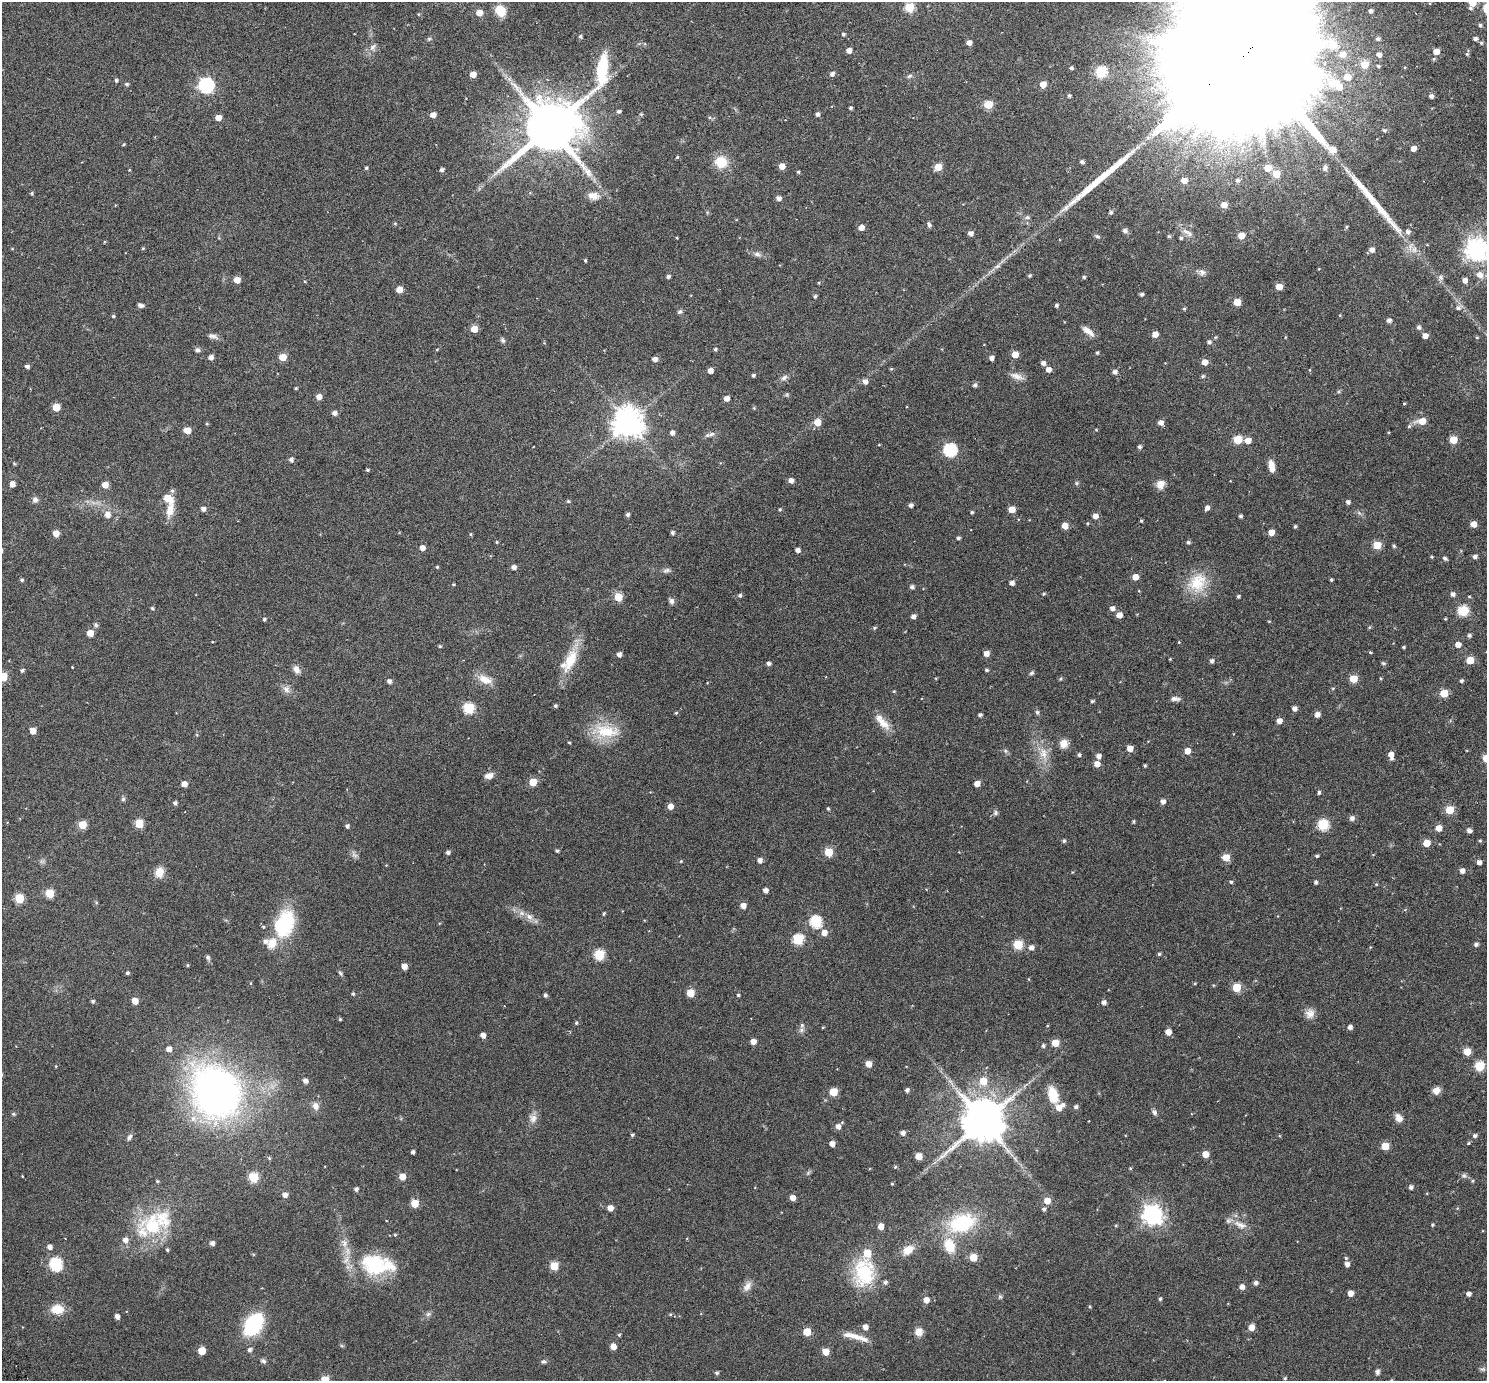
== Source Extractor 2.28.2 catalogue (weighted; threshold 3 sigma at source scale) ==
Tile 10 of 4 x 4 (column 2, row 3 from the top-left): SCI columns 1552-3036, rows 1587-2965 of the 6069 x 6069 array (HDU 1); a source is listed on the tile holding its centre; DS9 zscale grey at full resolution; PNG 1489 x 1383 px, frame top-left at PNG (2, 2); no overlay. Shown black and unused: <1% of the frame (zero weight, under 3 of 6 exposures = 3% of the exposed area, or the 3 px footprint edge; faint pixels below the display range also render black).
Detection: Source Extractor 2.28.2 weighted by HDU 2 'WHT'; one run over the whole footprint, this tile lists its part. Background 0.032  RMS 0.0083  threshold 0.0339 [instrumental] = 3 sigma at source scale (4.09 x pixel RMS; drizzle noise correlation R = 1.36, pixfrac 0.8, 0.05/0.05 arcsec/px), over >= 5 px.
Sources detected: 475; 2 long thin detections or spike segments (spike, bleed or trail) — not listed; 12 inside a brighter listed object's ellipse — not listed separately; the other 461 listed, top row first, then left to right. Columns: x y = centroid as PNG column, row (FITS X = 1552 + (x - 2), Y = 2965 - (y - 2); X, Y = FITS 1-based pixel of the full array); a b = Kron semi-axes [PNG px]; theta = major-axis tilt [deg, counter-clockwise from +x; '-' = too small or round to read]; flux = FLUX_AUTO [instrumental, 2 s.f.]
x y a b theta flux
1472 3 6 5 - 12
909 7 5 5 - 26
500 11 12 10 -48 11
1370 11 4 3 - 1.8
479 13 5 5 - 7.8
419 14 5 3 - 0.55
1480 25 4 4 - 1.2
843 34 4 4 - 1.2
580 36 5 4 - 1.2
429 39 6 5 - 1
1378 39 4 4 - 1.6
1475 39 5 4 - 2.2
969 43 5 4 - 3.3
1481 43 5 4 - 1
373 47 10 7 52 2.8
849 50 4 4 - 4.5
1436 51 5 4 - 6.5
1343 54 6 6 - 6.3
1467 54 5 5 - 0.87
1246 55 129 27 38 120000
1379 55 4 4 - 2.8
1434 59 5 4 - 0.88
1364 64 5 5 - 14
1378 66 4 3 - 0.76
1071 68 3 3 - 1.2
1101 72 6 5 - 45
473 74 5 4 - 6.4
832 74 5 5 - 2.2
910 76 8 5 27 1.3
1347 77 6 6 - 6.8
116 80 4 4 - 1.2
127 84 5 4 - 1.2
1043 84 5 5 - 8.1
206 85 7 6 - 160
1069 95 4 4 - 1.1
1431 96 4 4 - 2.5
988 104 5 5 - 19
850 108 3 3 - 1.1
619 111 5 4 - 1.4
817 114 4 4 - 2
433 115 5 4 - 5.2
218 118 5 4 - 6.1
550 127 28 15 46 4200
1384 130 6 4 -4 0.93
124 144 4 3 - 0.6
1413 148 4 4 - 4.5
677 157 4 3 - 0.75
721 162 13 13 - 14
1082 162 5 4 - 1.7
782 166 5 4 - 6.9
938 167 5 5 - 13
366 168 4 4 - 0.88
1268 168 5 5 - 9.4
1325 168 9 6 77 1.9
129 170 4 3 - 0.45
442 170 5 4 - 1.7
798 172 4 4 - 0.83
1276 174 5 5 - 11
1184 180 5 4 - 7.3
1237 180 5 5 - 1.8
32 193 5 4 - 0.86
593 196 15 9 -8 6.3
779 198 5 5 - 2.8
1224 205 5 5 - 7
1111 212 5 4 - 1.4
1027 217 6 6 - 1.8
395 223 4 4 - 0.72
929 225 7 4 -69 1.7
861 227 5 5 - 4.6
1346 227 4 4 - 0.81
1125 230 5 5 - 2.3
1185 231 12 6 -26 3.3
1408 232 6 6 - 2.3
970 233 5 4 - 3.3
1241 235 5 5 - 8.7
1169 236 4 4 - 1
677 238 3 2 - 0.57
1181 238 4 4 - 1.1
143 248 4 4 - 0.63
1477 249 8 8 - 460
1372 250 5 5 - 3.4
757 254 10 7 -22 2.5
585 260 4 3 - 0.85
1202 272 9 8 - 2.6
1029 275 4 4 - 0.98
1479 275 7 7 - 4.7
668 276 4 3 - 1.6
1084 277 4 3 - 1.1
1440 277 7 7 - 2
237 280 5 5 - 7.5
1465 280 4 4 - 3.4
305 281 4 3 - 0.52
819 283 4 3 - 0.58
1279 287 5 4 - 8.2
399 289 5 5 - 8.8
1141 294 4 4 - 1.4
815 296 4 4 - 1.2
1237 302 5 5 - 13
140 305 6 5 - 1.8
1056 305 4 4 - 1.1
1458 308 7 6 - 2.1
1184 309 5 4 - 0.89
680 312 6 5 - 1.4
1340 315 4 3 - 0.54
113 316 4 4 - 0.87
1389 320 5 4 - 2.4
1419 327 5 4 - 1.8
474 329 5 5 - 10
1088 331 17 7 -38 4.6
1155 334 5 4 - 5.5
213 336 12 6 -15 2.6
1425 336 5 4 - 4.6
1215 337 4 4 - 0.74
1286 337 4 3 - 0.46
1477 337 5 3 - 0.58
503 340 7 5 -61 1.3
1209 342 5 5 - 1.7
437 349 5 3 - 0.58
715 349 4 3 - 1.2
197 350 6 5 - 1.7
1097 353 4 3 - 0.95
1015 354 5 5 - 8.2
211 357 5 4 - 3.1
283 357 5 5 - 12
991 358 4 4 - 2.7
655 359 5 4 - 3.5
1205 362 5 5 - 6.4
1043 363 5 4 - 2.6
27 366 4 4 - 2
1048 369 5 5 - 3.9
710 370 4 4 - 4.4
1309 370 4 3 - 0.47
1115 372 5 4 - 2.5
753 375 4 4 - 1.2
1017 376 19 7 -17 4.4
1203 376 5 4 - 1
784 378 10 6 38 2.2
865 382 5 5 - 3.1
975 385 6 5 - 1.6
296 388 3 3 - 0.74
1339 391 5 4 - 0.87
787 394 6 4 19 0.88
319 397 5 5 - 4.8
727 398 4 4 - 4.3
1404 404 5 3 - 0.58
56 407 5 5 - 13
754 408 4 4 - 0.69
334 413 5 5 - 2.7
1422 421 7 5 6 9.7
817 422 5 5 - 8.8
628 423 9 9 - 1000
1161 423 5 5 - 3.4
207 424 5 3 - 0.59
1409 426 5 5 - 1.1
187 430 6 5 - 8.4
1096 430 5 3 - 0.54
672 433 5 5 - 2.7
712 434 10 6 20 2.4
1238 440 5 5 - 21
1248 440 5 5 - 6.1
1453 440 5 5 - 17
1140 447 4 4 - 1.6
950 450 6 6 - 85
291 459 5 4 - 2.2
1271 466 12 6 -81 6.5
367 470 4 3 - 1
791 480 5 5 - 3.3
1077 483 6 4 -90 0.9
12 484 5 4 - 4.2
1160 484 10 9 - 5.3
105 485 5 5 - 6.3
168 498 11 7 -41 9.2
35 500 7 7 - 2.2
568 501 5 4 - 0.91
1348 502 4 4 - 1.9
911 505 5 4 - 2.1
1207 508 6 4 55 2.8
203 509 5 4 - 3
780 509 5 4 - 0.8
1012 509 5 5 - 8.2
170 510 21 10 76 8.3
972 512 3 3 - 0.93
628 514 4 4 - 1.8
107 515 6 6 - 5
1095 516 5 4 - 4.3
1240 516 4 3 - 1.4
1141 521 4 3 - 0.8
1087 523 4 3 - 0.71
1474 524 5 4 - 6.6
1065 526 5 5 - 7
1295 526 4 3 - 0.94
1271 532 5 4 - 6.8
56 533 5 5 - 6.5
672 533 4 4 - 1.6
470 534 4 4 - 0.78
958 538 4 3 - 1.3
497 542 4 3 - 0.66
1188 542 5 4 - 1.3
1377 545 5 5 - 17
1394 546 5 4 - 0.93
422 548 5 5 - 4.2
797 550 4 4 - 3
1475 556 5 4 - 2.2
1432 557 4 4 - 0.71
1445 558 6 5 - 1.4
437 567 4 4 - 0.7
514 567 5 4 - 2.6
666 570 11 6 15 1.9
1135 577 5 5 - 6.5
22 580 4 4 - 1.1
1331 580 3 3 - 1
1012 583 4 4 - 2.9
1197 583 28 22 54 21
453 584 4 3 - 0.6
912 587 4 4 - 2
1044 594 5 4 - 0.76
1453 594 5 5 - 2.5
740 595 5 5 - 1.3
1238 596 3 3 - 1.1
1469 596 4 3 - 0.67
618 597 5 5 - 17
671 601 8 6 -75 1.9
152 608 4 3 - 0.94
1112 608 5 5 - 2.8
1463 611 6 5 - 42
1119 615 5 4 - 5.9
913 616 4 4 - 2.6
264 619 4 4 - 1.1
1445 619 5 3 - 0.58
96 625 6 5 - 1.2
874 628 5 4 - 0.99
90 633 5 5 - 7.7
1469 635 5 4 - 1.5
1179 642 5 3 - 0.54
1458 644 5 4 - 5
440 646 4 3 - 0.8
1404 647 3 3 - 0.78
1370 652 4 4 - 0.66
986 653 5 5 - 4.8
619 654 4 4 - 2.8
570 660 32 13 66 18
1470 660 5 5 - 13
1211 661 5 4 - 1.9
769 663 4 4 - 1.8
1383 663 6 4 5 0.96
296 669 10 7 -68 3.9
22 670 5 4 - 1.3
986 670 4 3 - 1.1
1032 673 7 4 39 1.1
3 677 5 5 - 20
1381 678 4 3 - 0.64
485 679 19 10 -26 7.8
1060 679 5 4 - 0.83
1353 679 5 5 - 16
389 681 5 4 - 2.3
1461 681 5 4 - 1.2
1333 688 5 3 - 0.65
286 689 11 8 -37 3.3
894 691 4 3 - 0.55
1444 693 5 5 - 15
1175 699 12 6 -4 2.5
1092 701 4 4 - 0.95
555 706 4 4 - 1.3
469 708 6 6 - 47
1294 708 5 4 - 3.1
1037 712 5 5 - 1.4
676 713 4 4 - 0.76
1317 714 5 5 - 3.7
980 715 4 3 - 1.6
1279 721 5 4 - 4.3
883 723 22 11 -44 7.8
33 731 5 5 - 6
607 731 36 17 -7 22
569 742 4 3 - 0.56
1064 744 8 8 - 6.8
1130 748 5 4 - 5.9
1005 751 6 4 -89 1.1
1187 751 5 5 - 6.2
1043 753 17 11 -86 8.8
1079 755 4 4 - 1.3
1391 755 7 5 -79 5.2
1098 756 5 5 - 3.1
1097 764 5 5 - 5.3
1145 765 4 3 - 0.8
489 776 10 7 16 4.2
533 782 5 5 - 14
977 783 5 4 - 5.4
184 784 4 4 - 4.8
1319 792 4 4 - 1.3
123 799 6 5 - 1.2
1163 802 5 4 - 3.3
175 803 4 4 - 1.6
670 806 5 5 - 5.1
828 808 4 3 - 0.89
1450 810 5 5 - 19
995 813 7 5 90 1.3
1352 818 7 7 - 2.1
1134 821 5 3 - 0.72
139 823 5 5 - 19
82 825 5 5 - 14
1323 825 6 5 - 49
347 826 4 4 - 1.6
1439 828 5 5 - 6.9
1469 830 6 5 - 2.3
1064 841 4 4 - 1.2
1480 841 4 3 - 0.79
1427 843 5 5 - 11
557 851 4 4 - 1.1
448 852 4 4 - 1.8
829 852 5 5 - 19
354 855 10 5 -27 2
1317 856 4 3 - 0.98
1226 857 6 5 - 8.4
760 860 5 4 - 2.9
681 861 5 3 - 0.56
1479 862 4 4 - 2.7
1462 871 5 4 - 3.3
159 872 9 8 - 9.5
1231 882 4 4 - 0.94
1316 882 4 4 - 1.3
1376 884 5 4 - 0.69
765 890 4 4 - 3.1
50 893 5 5 - 22
19 898 5 5 - 25
743 906 5 5 - 4.9
604 913 4 3 - 0.92
529 917 10 7 -39 3.7
816 922 6 6 - 56
285 924 30 19 67 46
824 932 6 6 - 4.9
798 939 6 6 - 39
1476 944 4 4 - 1.9
1018 945 5 5 - 28
1031 948 5 5 - 3.3
1159 954 4 4 - 1
599 955 6 5 - 40
208 957 6 5 - 1.4
188 965 5 3 - 0.6
404 966 5 4 - 5.3
127 973 4 3 - 1
340 973 7 4 -59 1.2
250 983 5 3 - 0.49
1195 983 4 3 - 0.64
1236 987 5 5 - 21
690 993 5 5 - 15
353 994 5 4 - 1.1
545 995 4 4 - 1.5
738 995 4 3 - 1
93 1001 4 4 - 1.3
135 1001 5 5 - 6.8
1104 1002 5 5 - 2.5
1310 1014 13 11 55 4.9
340 1019 4 4 - 0.83
576 1023 4 4 - 0.92
1350 1027 4 4 - 2.6
801 1030 7 6 - 2
1168 1032 5 4 - 6.6
483 1035 4 4 - 3.9
753 1041 4 4 - 5.5
1055 1043 5 5 - 14
1043 1046 5 4 - 1.3
169 1049 5 5 - 3.5
1467 1052 5 5 - 12
868 1064 5 5 - 6.7
1480 1066 5 5 - 32
305 1081 5 4 - 2.8
983 1081 6 6 - 12
907 1090 4 4 - 2.1
217 1091 44 36 -55 350
1436 1091 9 8 - 4.1
833 1092 5 5 - 17
1053 1095 17 10 -75 15
1063 1105 6 6 - 2.2
315 1106 11 9 -80 4
1076 1107 5 4 - 1.7
1154 1112 8 6 -47 1.7
13 1114 5 4 - 0.83
533 1118 12 10 -87 4.2
1399 1118 11 8 -53 4.1
193 1119 9 7 87 3.8
983 1121 12 12 - 2700
838 1126 5 5 - 3.9
903 1133 5 4 - 3
632 1135 4 4 - 1
1475 1136 5 4 - 1.8
129 1137 8 5 61 1.8
1468 1143 5 4 - 0.83
832 1144 4 4 - 4.1
1385 1146 5 5 - 15
413 1152 4 3 - 1.7
1205 1154 5 5 - 8.5
919 1156 5 5 - 8.1
269 1158 5 4 - 0.79
895 1167 5 4 - 0.88
1130 1168 4 3 - 0.59
808 1173 7 4 56 1.1
22 1176 4 2 - 0.45
402 1176 5 5 - 8.2
1464 1176 6 6 - 1.5
253 1177 5 5 - 30
157 1181 4 4 - 0.79
1472 1181 4 4 - 0.74
892 1184 4 3 - 0.63
1411 1187 4 4 - 2.2
356 1189 4 4 - 1.8
285 1195 5 5 - 3.3
792 1198 5 5 - 4.9
1047 1201 5 5 - 8
415 1203 5 5 - 16
610 1208 5 5 - 5
1044 1209 5 4 - 1.3
1153 1215 7 7 - 380
962 1223 28 19 17 44
152 1225 35 29 -75 38
1116 1225 4 3 - 0.6
1240 1225 21 7 -24 5.9
1432 1225 4 4 - 0.87
881 1226 5 4 - 5.9
395 1235 4 4 - 0.67
125 1240 6 6 - 3.6
212 1243 4 4 - 2.7
344 1243 12 7 -65 4.1
949 1246 14 10 -70 16
50 1247 5 5 - 2.9
908 1250 13 9 38 7.9
973 1257 5 5 - 13
56 1264 6 6 - 75
376 1264 46 25 -9 45
1347 1264 5 5 - 3.5
554 1266 5 5 - 18
864 1272 38 26 85 39
1255 1283 5 4 - 2.1
747 1286 15 9 50 4.3
1242 1287 5 5 - 3.5
1350 1293 5 4 - 5.6
1468 1294 4 4 - 2.7
1000 1297 6 5 - 1.1
1160 1299 4 3 - 1
926 1300 5 5 - 5.3
1090 1307 5 3 - 0.62
57 1309 15 10 0 11
428 1314 7 6 - 1.7
117 1317 4 4 - 2.9
253 1324 21 14 53 57
865 1327 5 5 - 3.9
1251 1327 5 5 - 7.4
807 1332 5 5 - 15
919 1332 8 8 - 5.8
619 1335 4 4 - 0.71
854 1336 33 6 -14 8.6
613 1346 5 5 - 6
249 1350 6 5 - 1.9
202 1351 5 5 - 12
826 1352 5 5 - 9.9
263 1361 7 5 -30 1.7
544 1361 6 5 - 1.3
1483 1369 7 5 9 1.3
1377 1372 7 5 85 1.8
717 1373 5 4 - 1.2
1285 1378 4 4 - 0.8
325 1380 5 5 - 20
Overlapping masked pixels (flux is a lower limit): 1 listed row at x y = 1246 55
Isophote crosses this tile's border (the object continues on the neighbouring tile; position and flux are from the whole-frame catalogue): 5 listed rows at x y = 1472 3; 1246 55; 1477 249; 3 677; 325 1380